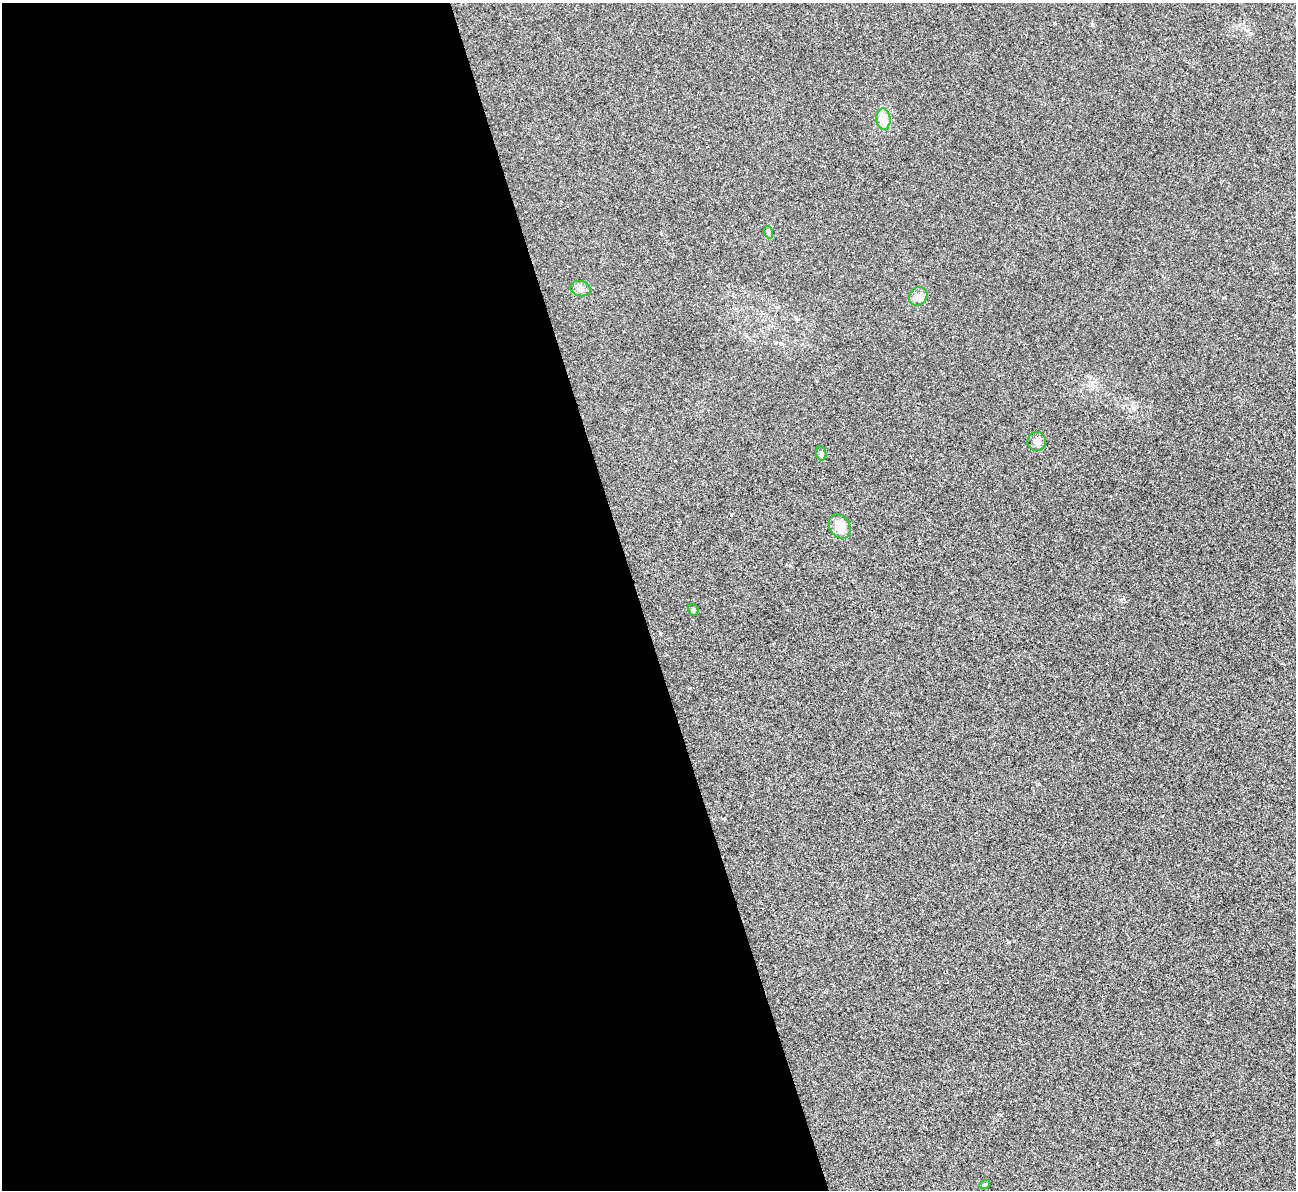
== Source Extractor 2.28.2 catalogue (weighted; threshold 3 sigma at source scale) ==
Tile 9 of 4 x 4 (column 1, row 3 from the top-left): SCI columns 4-1297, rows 1455-2642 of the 5180 x 5164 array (HDU 1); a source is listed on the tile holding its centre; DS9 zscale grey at full resolution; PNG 1298 x 1192 px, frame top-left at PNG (2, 3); each listed source drawn as its Kron ellipse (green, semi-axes under 4 px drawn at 4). Shown black and unused: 49% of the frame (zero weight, under 3 of 4 exposures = <1% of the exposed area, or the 3 px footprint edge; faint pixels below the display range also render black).
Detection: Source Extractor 2.28.2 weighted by HDU 2 'WHT'; one run over the whole footprint, this tile lists its part. Background 0.0653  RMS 0.005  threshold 0.0223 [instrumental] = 3 sigma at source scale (4.5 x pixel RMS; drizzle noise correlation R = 1.50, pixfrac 1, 0.05/0.05 arcsec/px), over >= 5 px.
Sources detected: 9; all 9 listed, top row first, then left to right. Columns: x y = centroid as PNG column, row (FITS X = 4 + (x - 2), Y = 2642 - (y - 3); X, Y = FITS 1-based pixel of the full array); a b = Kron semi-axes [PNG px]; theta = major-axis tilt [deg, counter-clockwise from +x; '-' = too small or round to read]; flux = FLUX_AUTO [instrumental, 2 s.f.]
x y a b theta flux
883 119 10 7 -84 2.9
768 232 6 4 -73 0.77
580 289 10 7 -13 2
918 296 10 8 46 2.7
1037 441 9 9 - 2.5
821 453 7 5 -77 0.99
840 526 13 10 -58 6.3
693 610 6 4 -62 0.91
985 1184 5 3 - 0.43